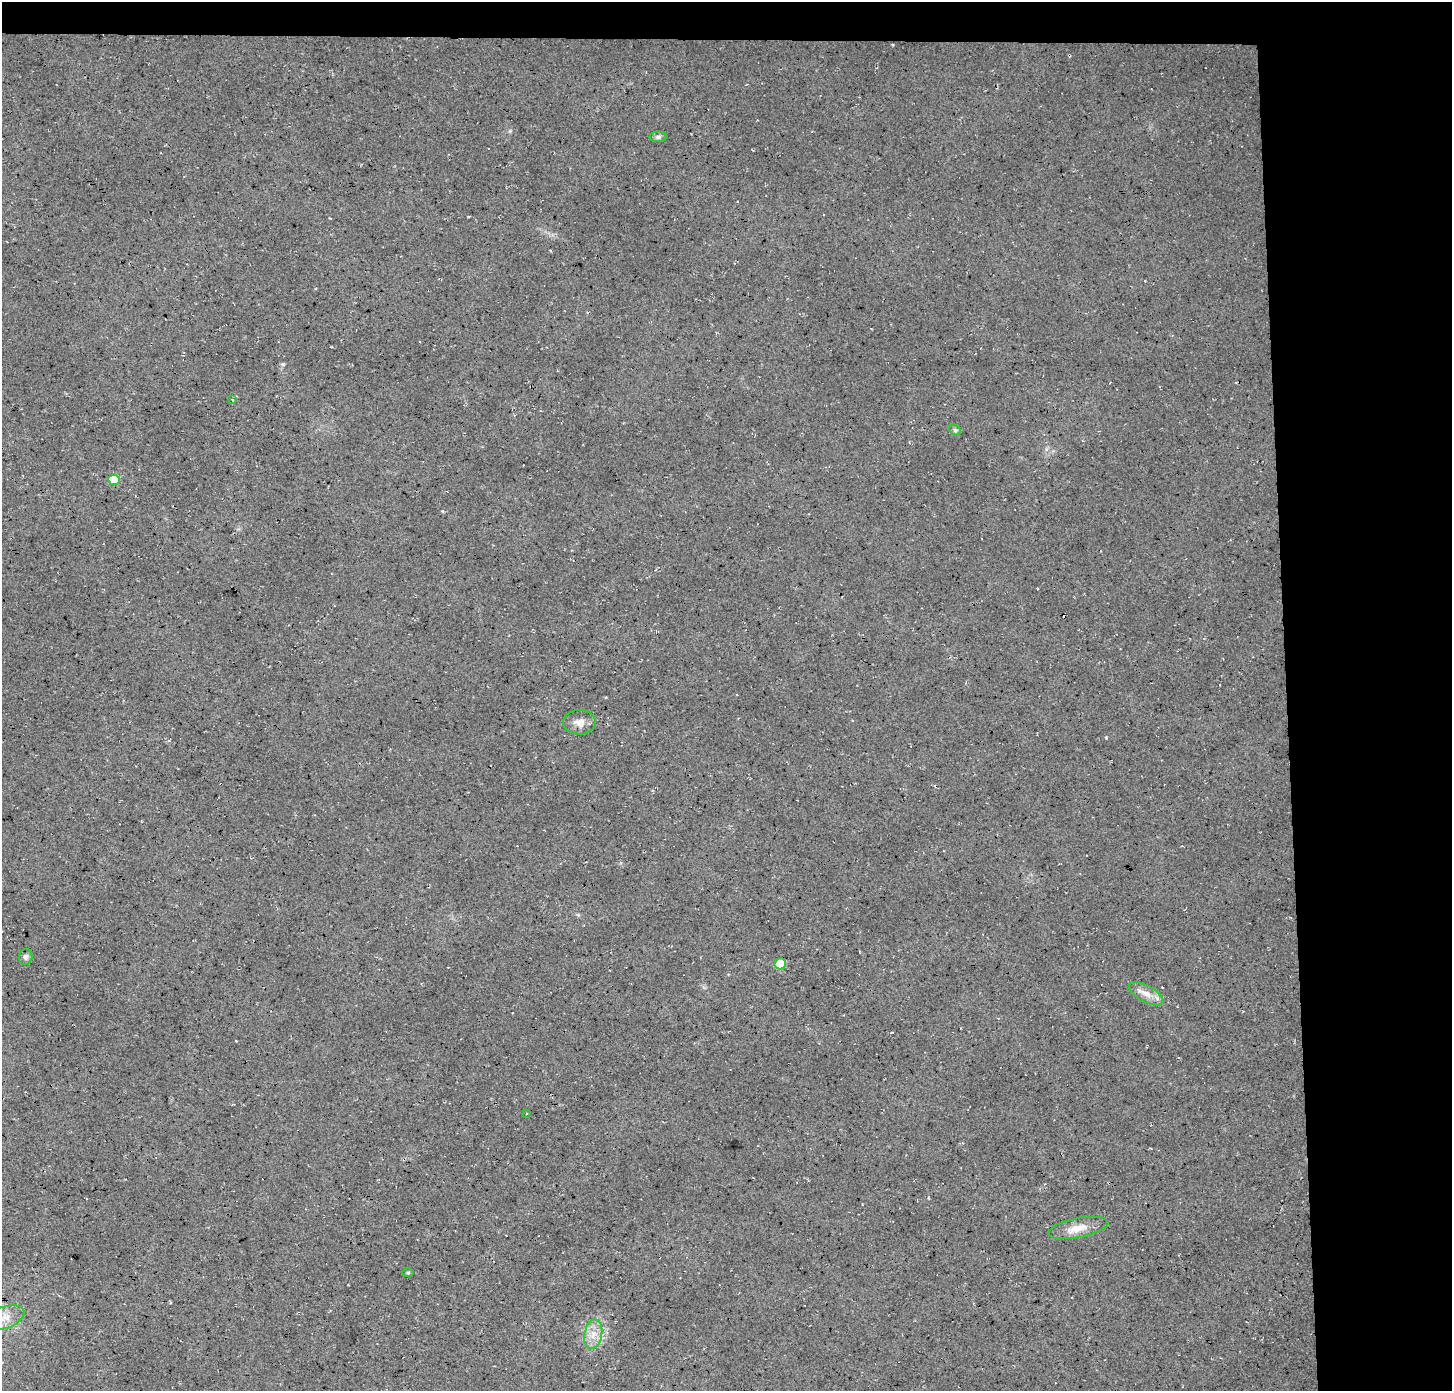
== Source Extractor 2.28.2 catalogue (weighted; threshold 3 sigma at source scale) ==
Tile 3 of 3 x 3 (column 3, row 1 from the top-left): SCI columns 2942-4391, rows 2780-4168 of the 4431 x 4174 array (HDU 1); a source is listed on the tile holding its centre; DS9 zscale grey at full resolution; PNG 1454 x 1393 px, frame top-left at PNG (2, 2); each listed source drawn as its Kron ellipse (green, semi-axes under 4 px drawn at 4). Shown black and unused: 14% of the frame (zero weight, under 3 of 4 exposures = <1% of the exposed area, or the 3 px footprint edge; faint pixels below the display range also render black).
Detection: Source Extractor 2.28.2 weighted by HDU 2 'WHT'; one run over the whole footprint, this tile lists its part. Background 0.035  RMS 0.0063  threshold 0.0284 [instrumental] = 3 sigma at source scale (4.5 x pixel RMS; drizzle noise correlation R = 1.50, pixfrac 1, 0.0396/0.0396 arcsec/px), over >= 5 px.
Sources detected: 13; all 13 listed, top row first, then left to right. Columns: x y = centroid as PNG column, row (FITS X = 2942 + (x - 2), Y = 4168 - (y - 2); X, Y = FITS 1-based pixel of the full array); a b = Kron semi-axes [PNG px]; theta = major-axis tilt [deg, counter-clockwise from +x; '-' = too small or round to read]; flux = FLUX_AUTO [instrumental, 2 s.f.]
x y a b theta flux
658 137 8 5 1 1.9
233 400 4 3 - 0.74
955 430 6 5 - 1.2
114 480 5 5 - 16
579 722 16 12 -1 5.3
26 957 8 6 76 1.8
780 964 6 5 - 19
1146 994 18 8 -29 6.1
526 1113 3 2 - 0.53
1078 1228 30 9 11 9.1
408 1273 5 3 - 0.69
5 1318 20 10 20 8.1
593 1334 15 9 80 6.8
Isophote crosses this tile's border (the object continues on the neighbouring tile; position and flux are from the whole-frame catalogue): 1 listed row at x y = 5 1318